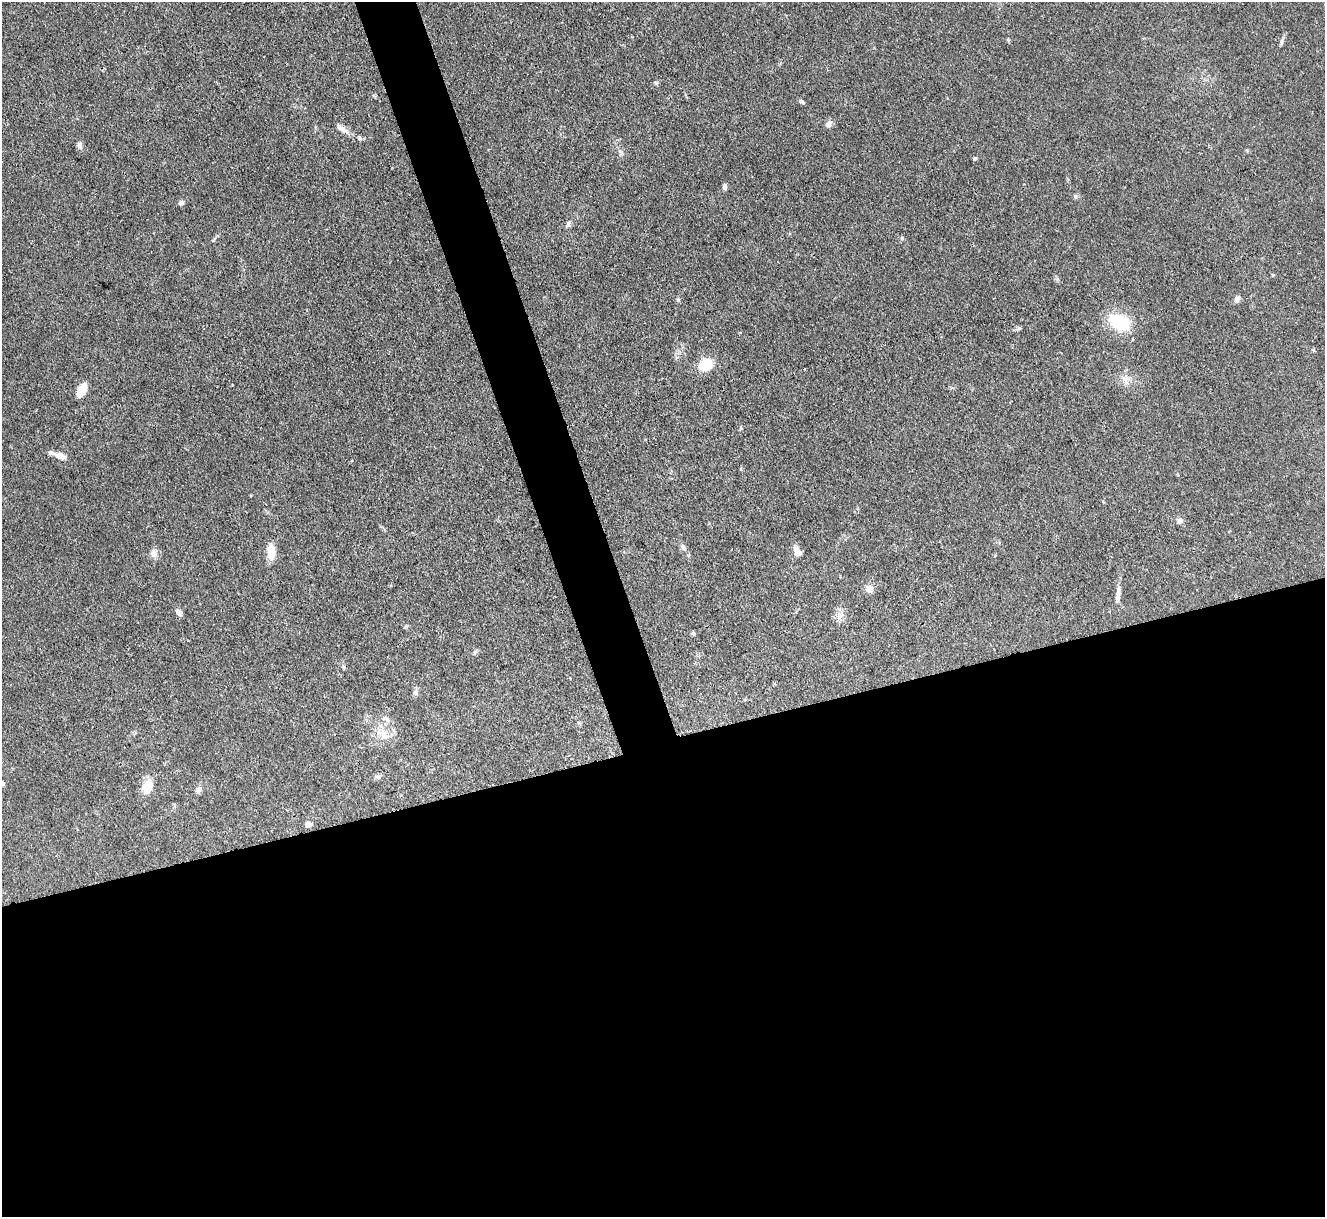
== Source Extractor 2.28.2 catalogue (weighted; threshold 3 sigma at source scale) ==
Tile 15 of 4 x 4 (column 3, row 4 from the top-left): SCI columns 2647-3969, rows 273-1487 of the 5294 x 5277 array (HDU 1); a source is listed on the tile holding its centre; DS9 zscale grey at full resolution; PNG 1327 x 1219 px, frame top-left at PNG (2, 2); no overlay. Shown black and unused: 42% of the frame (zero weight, under 3 of 4 exposures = <1% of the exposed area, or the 3 px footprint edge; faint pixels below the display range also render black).
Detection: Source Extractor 2.28.2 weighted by HDU 2 'WHT'; one run over the whole footprint, this tile lists its part. Background 0.0874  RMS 0.0043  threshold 0.0193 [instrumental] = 3 sigma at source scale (4.5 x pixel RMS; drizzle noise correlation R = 1.50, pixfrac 1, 0.05/0.05 arcsec/px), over >= 5 px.
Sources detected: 38; all 38 listed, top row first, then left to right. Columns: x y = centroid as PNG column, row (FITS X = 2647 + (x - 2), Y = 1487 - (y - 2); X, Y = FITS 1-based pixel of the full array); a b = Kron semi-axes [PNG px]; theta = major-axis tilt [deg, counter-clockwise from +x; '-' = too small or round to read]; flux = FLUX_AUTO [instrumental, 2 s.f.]
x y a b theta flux
1281 42 9 4 71 0.88
656 83 6 4 -29 0.62
803 102 6 5 - 0.67
828 124 8 7 - 1.8
341 128 19 6 -35 2.7
79 145 9 7 74 1.3
975 159 5 4 - 0.61
725 186 7 5 -86 1.1
1075 197 6 4 71 0.65
181 203 8 6 -12 1
568 224 11 6 66 1.3
1237 299 8 6 62 1.6
678 300 5 5 - 0.7
1119 322 29 17 -24 16
1019 328 6 5 - 0.65
706 364 15 12 29 9.7
1126 379 14 10 -33 3.4
82 390 14 7 64 7.4
60 456 16 8 -21 3.3
1179 521 8 7 - 1.4
683 547 10 6 -55 1.4
797 551 13 7 -65 2.7
271 552 15 8 -89 6.8
154 554 11 8 -87 2.4
869 589 9 9 - 2.7
1118 598 10 7 73 1.8
179 613 9 6 -54 1.7
693 633 6 5 - 0.64
475 652 6 4 71 0.69
343 667 6 4 -88 0.58
415 692 10 6 81 1.2
386 719 12 6 -37 1.7
384 735 16 11 -67 5
377 777 8 5 -18 0.93
3 784 7 4 27 0.78
147 786 14 9 67 9.5
199 790 9 7 58 1.7
308 824 8 7 - 1.7
Isophote crosses this tile's border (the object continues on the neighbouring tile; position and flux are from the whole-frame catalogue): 1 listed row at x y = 3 784
Unlisted compact peaks at least as high as the median listed source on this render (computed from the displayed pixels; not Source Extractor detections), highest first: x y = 902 238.